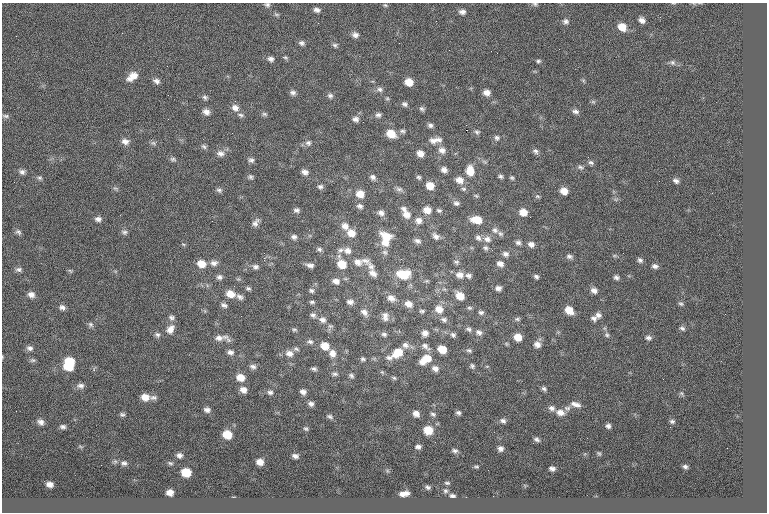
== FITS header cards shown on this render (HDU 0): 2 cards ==
NAXIS1  =                  765
NAXIS2  =                  510

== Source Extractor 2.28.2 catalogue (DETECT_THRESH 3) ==
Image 765 x 510 px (HDU 0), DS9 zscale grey, 1 PNG px = 1 image px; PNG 769 x 514 px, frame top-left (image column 1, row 510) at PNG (2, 3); no overlay
Background -0.035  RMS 7.9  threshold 23.8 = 3 sigma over >= 5 px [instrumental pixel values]
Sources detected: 270; all 270 listed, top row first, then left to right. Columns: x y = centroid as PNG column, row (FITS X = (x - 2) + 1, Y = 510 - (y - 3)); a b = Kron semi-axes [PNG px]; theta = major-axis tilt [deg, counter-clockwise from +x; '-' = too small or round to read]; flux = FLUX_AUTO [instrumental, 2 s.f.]
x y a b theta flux
535 4 7 5 -1 870
267 5 7 5 -12 1200
385 5 5 5 - 670
317 10 7 5 -8 1900
462 12 8 6 -10 2100
276 14 8 4 -1 890
660 17 3 2 - 580
642 20 7 5 -31 2500
566 21 7 6 - 1600
622 27 9 7 -35 7000
122 33 3 2 - 490
355 35 8 6 -18 2200
16 36 2 2 - 1100
302 43 8 6 -24 1500
335 45 6 5 - 1100
497 53 2 2 - 250
285 58 7 5 -33 810
271 59 7 6 - 1800
538 61 6 5 - 920
672 62 8 7 - 1500
132 76 14 8 36 5500
157 81 8 6 -27 1900
409 82 7 6 - 6200
380 89 8 7 - 1700
293 93 8 6 -11 1700
487 93 8 6 -3 3200
168 95 3 2 - 500
330 96 7 6 - 1400
205 97 7 5 -32 1200
387 98 5 5 - 700
593 102 7 4 -1 820
404 104 7 5 -33 1400
235 108 9 8 - 2900
422 109 7 5 -39 1200
575 111 9 6 -15 1800
206 112 8 6 -25 2700
264 114 7 5 -16 1100
241 115 9 5 -14 1300
378 115 7 6 - 1600
5 116 9 5 -6 1200
356 119 8 7 - 2000
430 125 6 5 - 1500
466 130 2 2 - 3700
402 131 8 5 -1 1200
477 132 8 6 -14 1300
391 134 9 7 -28 8300
497 138 8 8 - 1700
438 140 11 7 -17 2500
125 141 10 7 -8 2800
433 141 11 8 -15 3100
153 143 7 6 - 1100
308 143 8 7 - 1700
204 147 7 5 -38 1200
442 150 10 8 -18 2900
535 151 8 6 -35 1500
220 153 10 8 -11 2700
420 154 7 6 - 3600
173 159 8 5 -10 1200
251 160 7 6 - 1500
591 163 8 6 -29 1400
580 167 8 6 -21 1300
444 170 6 5 - 2300
470 171 12 9 -82 7400
22 172 8 7 - 1900
305 172 7 6 - 2300
500 176 6 5 - 1100
250 177 6 5 - 1100
373 177 8 6 -34 1800
418 177 6 5 - 980
40 178 7 6 - 1100
512 178 5 5 - 870
459 180 10 8 -19 4000
676 181 7 6 - 1700
430 186 8 7 - 5900
320 187 7 6 - 1400
115 188 7 4 -18 850
399 189 10 6 -14 1500
463 189 7 5 -3 1000
219 190 8 5 -26 1300
564 191 7 6 - 4800
360 194 9 8 - 5700
476 196 6 5 - 770
537 196 7 5 -2 920
456 203 8 6 -9 1600
360 206 9 7 -26 1800
404 209 8 7 - 1800
297 210 8 6 -7 1500
427 210 8 7 - 4900
439 210 7 6 - 1100
523 212 7 6 - 5600
381 213 8 7 - 2400
406 215 11 9 -60 4300
98 219 8 6 5 2000
419 220 8 8 - 2800
477 220 11 7 -9 8100
212 221 2 2 - 1200
256 223 11 6 57 2200
345 226 10 9 - 3800
495 230 9 8 - 2000
18 232 9 6 -33 1400
124 232 8 6 -14 1400
351 233 9 8 - 5500
500 234 9 6 -38 1400
387 236 14 8 -27 8000
436 236 10 7 -37 2200
294 237 8 6 -16 1700
478 238 9 7 -41 1900
487 239 11 8 -11 2900
418 241 8 6 -25 1700
334 242 2 2 - 930
385 242 11 9 -22 5000
518 242 7 6 - 1600
183 244 5 3 - 540
531 244 7 6 - 2400
486 248 6 6 - 1200
319 249 7 6 - 1300
340 250 9 5 9 1500
492 250 2 2 - 1900
347 251 11 9 -14 3500
385 252 8 6 -33 1500
623 253 2 2 - 950
505 254 8 7 - 2000
569 256 9 6 -9 1600
264 258 2 2 - 6300
640 260 6 5 - 1400
365 261 13 7 -18 2500
358 262 11 8 -17 3600
456 262 8 6 -23 1100
214 263 10 7 7 2300
201 264 9 7 -17 6100
342 264 9 8 - 8600
500 264 8 6 -19 2500
310 265 9 5 -8 2200
371 266 14 8 -46 3100
655 266 7 5 -5 1700
255 267 8 6 -11 1600
19 269 9 6 -4 1600
70 271 8 4 -37 690
373 273 11 7 -37 3000
403 274 14 9 -2 13000
460 275 10 8 -14 3600
468 276 8 6 -14 1700
219 277 7 6 - 1600
536 277 6 4 -34 1100
616 277 7 5 -32 1400
336 281 9 7 -16 2600
234 286 2 2 - 290
248 288 7 5 -10 1000
498 288 6 5 - 1900
311 290 6 6 - 1200
594 290 8 6 -24 2500
230 294 9 7 -17 5600
31 295 8 7 - 2700
460 296 8 7 - 6900
240 297 9 6 -35 1700
391 298 11 8 -30 3400
312 302 6 4 -6 980
350 302 9 6 -9 2100
408 304 9 7 -23 3600
681 304 7 5 -27 920
224 305 9 6 -25 1500
62 307 8 6 -29 1900
470 308 6 4 -15 870
439 309 10 9 - 5100
569 310 9 7 -40 6700
422 311 6 4 -3 950
364 312 11 7 -45 2600
481 312 7 6 - 1300
313 315 8 6 -22 1600
598 315 8 7 - 2100
385 316 12 8 -85 3000
172 317 8 7 - 1500
594 318 9 7 -21 1700
517 319 8 5 9 1100
322 320 10 8 -22 2800
444 320 8 6 -21 1600
91 324 8 6 -46 1300
682 328 7 5 -31 1200
170 329 12 9 52 4000
469 329 8 6 -23 1400
294 330 7 5 18 880
479 332 9 7 -31 2100
425 333 7 7 - 2700
384 334 7 6 - 1400
157 335 8 6 -41 1500
453 335 8 6 -42 1400
607 335 7 6 - 1300
518 337 8 7 - 5700
220 338 19 7 5 4100
648 338 8 7 - 1700
310 342 8 6 -7 1500
537 344 8 8 - 3100
405 345 9 8 - 2400
325 346 10 8 -30 6200
425 346 14 7 -41 2500
30 348 8 6 -10 1800
296 349 8 5 -17 1100
442 349 7 6 - 8400
469 350 8 6 -11 1100
230 352 8 7 - 1900
289 353 10 8 -16 3300
332 353 10 8 -68 3500
398 353 14 10 35 9500
389 358 10 6 -12 2000
427 358 11 9 16 7000
363 359 7 6 - 1200
33 360 8 5 0 1100
70 361 9 7 -11 11000
423 362 8 7 - 3100
69 366 9 7 -6 11000
253 366 9 6 -4 1800
472 366 7 6 - 1100
435 368 8 7 - 2500
314 369 6 4 -14 1200
335 374 9 5 -6 1300
351 376 7 6 - 1300
240 377 9 7 -20 5400
394 378 6 4 -43 780
663 379 2 2 - 760
81 386 9 7 1 2100
544 389 7 5 -42 1200
243 390 8 6 -26 3000
270 392 7 5 -11 1400
303 392 6 5 - 2000
681 393 6 4 -43 730
145 397 9 7 -12 4800
153 397 10 6 3 1600
311 404 6 5 - 1700
576 404 13 6 -18 2800
552 408 8 7 - 1900
567 408 11 6 -6 1700
207 410 7 5 -14 1800
16 411 2 2 - 370
560 412 10 7 -15 3400
458 413 5 4 - 1200
122 414 7 5 -21 1000
416 414 6 5 - 2900
433 414 7 5 -29 1100
330 416 8 5 -25 1100
503 421 7 5 -22 1500
672 421 6 5 - 1000
41 422 7 6 - 2100
608 426 5 5 - 1500
63 427 6 4 -8 1400
670 427 2 2 - 1600
306 429 5 4 - 770
428 430 7 7 - 9700
227 434 7 6 - 9400
537 440 7 4 -28 1200
418 447 5 4 - 1500
500 448 5 5 - 1800
455 451 7 5 -19 1200
599 453 6 4 -29 630
179 455 5 5 - 1700
295 456 6 4 -11 1700
260 462 6 5 - 3600
124 463 8 6 3 1400
170 463 7 4 -19 830
101 465 2 2 - 310
476 467 7 3 0 650
685 467 5 4 - 1300
552 469 5 4 - 1500
186 472 7 6 - 12000
447 483 6 3 -9 750
50 484 6 5 - 2600
428 487 5 4 - 990
445 491 6 5 - 970
170 492 6 5 - 3300
404 494 9 4 7 3000
452 496 6 4 -6 1200
At the frame edge (FLAGS 8, measured only in part): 2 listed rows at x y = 535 4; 267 5